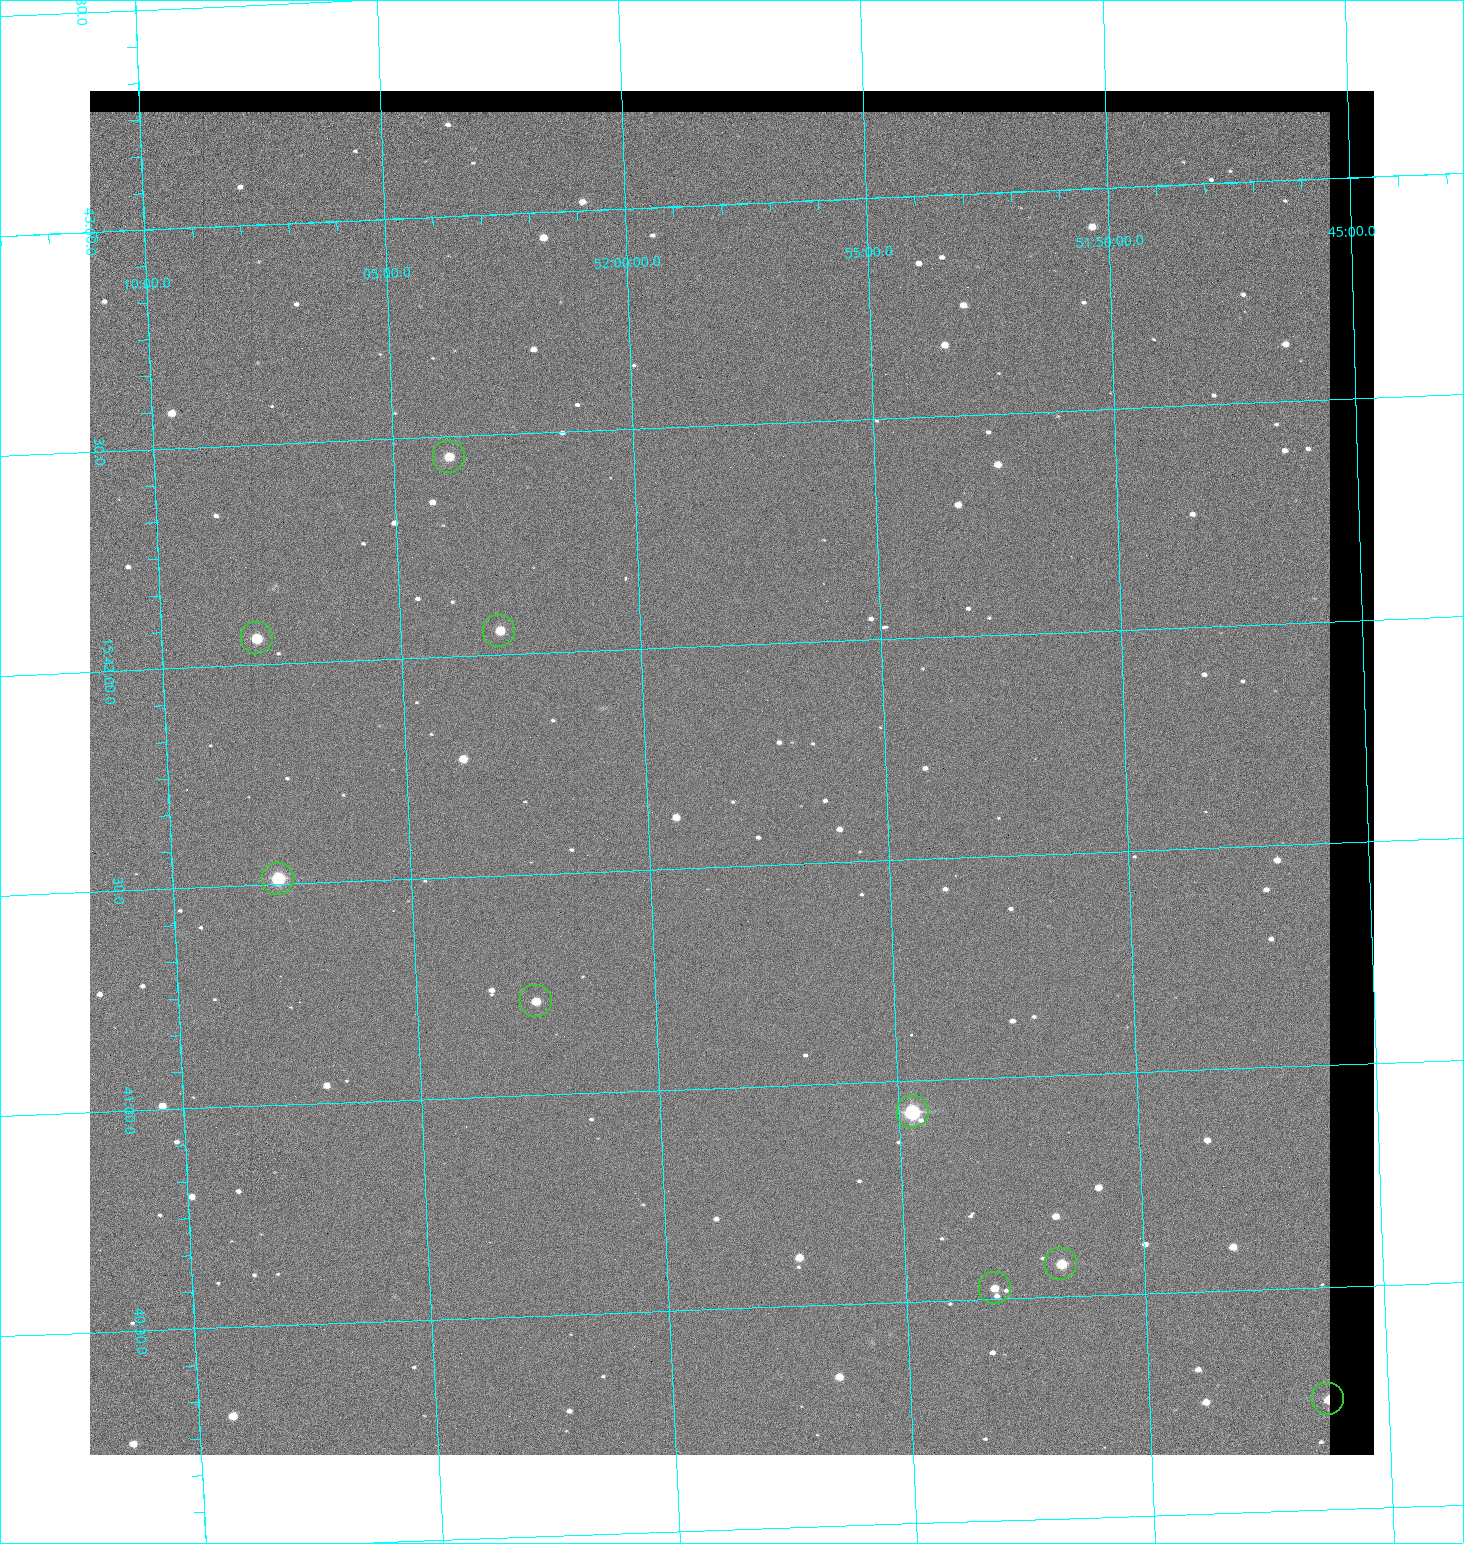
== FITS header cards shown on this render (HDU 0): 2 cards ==
NAXIS1  =                 1284 / length of data axis 1
NAXIS2  =                 1364 / length of data axis 2

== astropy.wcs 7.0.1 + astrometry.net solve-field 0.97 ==
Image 1284 x 1364 px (HDU 0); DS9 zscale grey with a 90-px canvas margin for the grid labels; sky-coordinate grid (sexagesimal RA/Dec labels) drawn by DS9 from the SOLVED WCS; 9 Tycho-2 reference stars matched to detected sources circled (green)
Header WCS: RA---TAN/DEC--TAN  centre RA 15:41:43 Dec +51:58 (235.43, +51.97 deg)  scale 1.26 arcsec/px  FOV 26.9' x 28.5'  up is +92 deg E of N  parity flipped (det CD > 0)
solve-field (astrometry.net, Tycho-2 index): VERIFIED the header's WCS against the Tycho-2 star catalogue (9 matches, 0 conflicts) and refined it, rather than solving blind
Solved WCS: RA---TAN-SIP/DEC--TAN-SIP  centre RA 15:41:43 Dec +51:58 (235.43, +51.97 deg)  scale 1.25 arcsec/px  FOV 26.8' x 28.5'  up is +92 deg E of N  parity flipped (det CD > 0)
The solver's refit moves the header's centre by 0.48 arcsec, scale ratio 0.9975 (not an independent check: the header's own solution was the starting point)
Tycho-2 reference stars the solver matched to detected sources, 9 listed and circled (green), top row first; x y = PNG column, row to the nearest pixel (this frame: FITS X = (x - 90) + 1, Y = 1364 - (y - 91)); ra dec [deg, ICRS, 3 dp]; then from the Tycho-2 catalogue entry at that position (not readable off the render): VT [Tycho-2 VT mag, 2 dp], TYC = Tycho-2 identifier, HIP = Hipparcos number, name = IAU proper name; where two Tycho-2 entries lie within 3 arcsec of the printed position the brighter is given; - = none
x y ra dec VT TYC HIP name
449 457 235.614 +52.064 11.61 3489-1132-1 - -
499 631 235.514 +52.049 11.19 3489-1407-1 - -
257 638 235.515 +52.133 11.12 3489-1380-1 - -
278 879 235.378 +52.130 9.31 3489-1322-1 76850 -
536 1001 235.303 +52.042 11.52 3489-958-1 - -
913 1112 235.232 +51.912 9.59 3489-824-1 - -
1061 1264 235.143 +51.862 10.97 3489-1016-1 - -
995 1288 235.131 +51.886 12.29 3489-908-1 - -
1328 1399 235.062 +51.771 11.53 3489-1453-1 - -